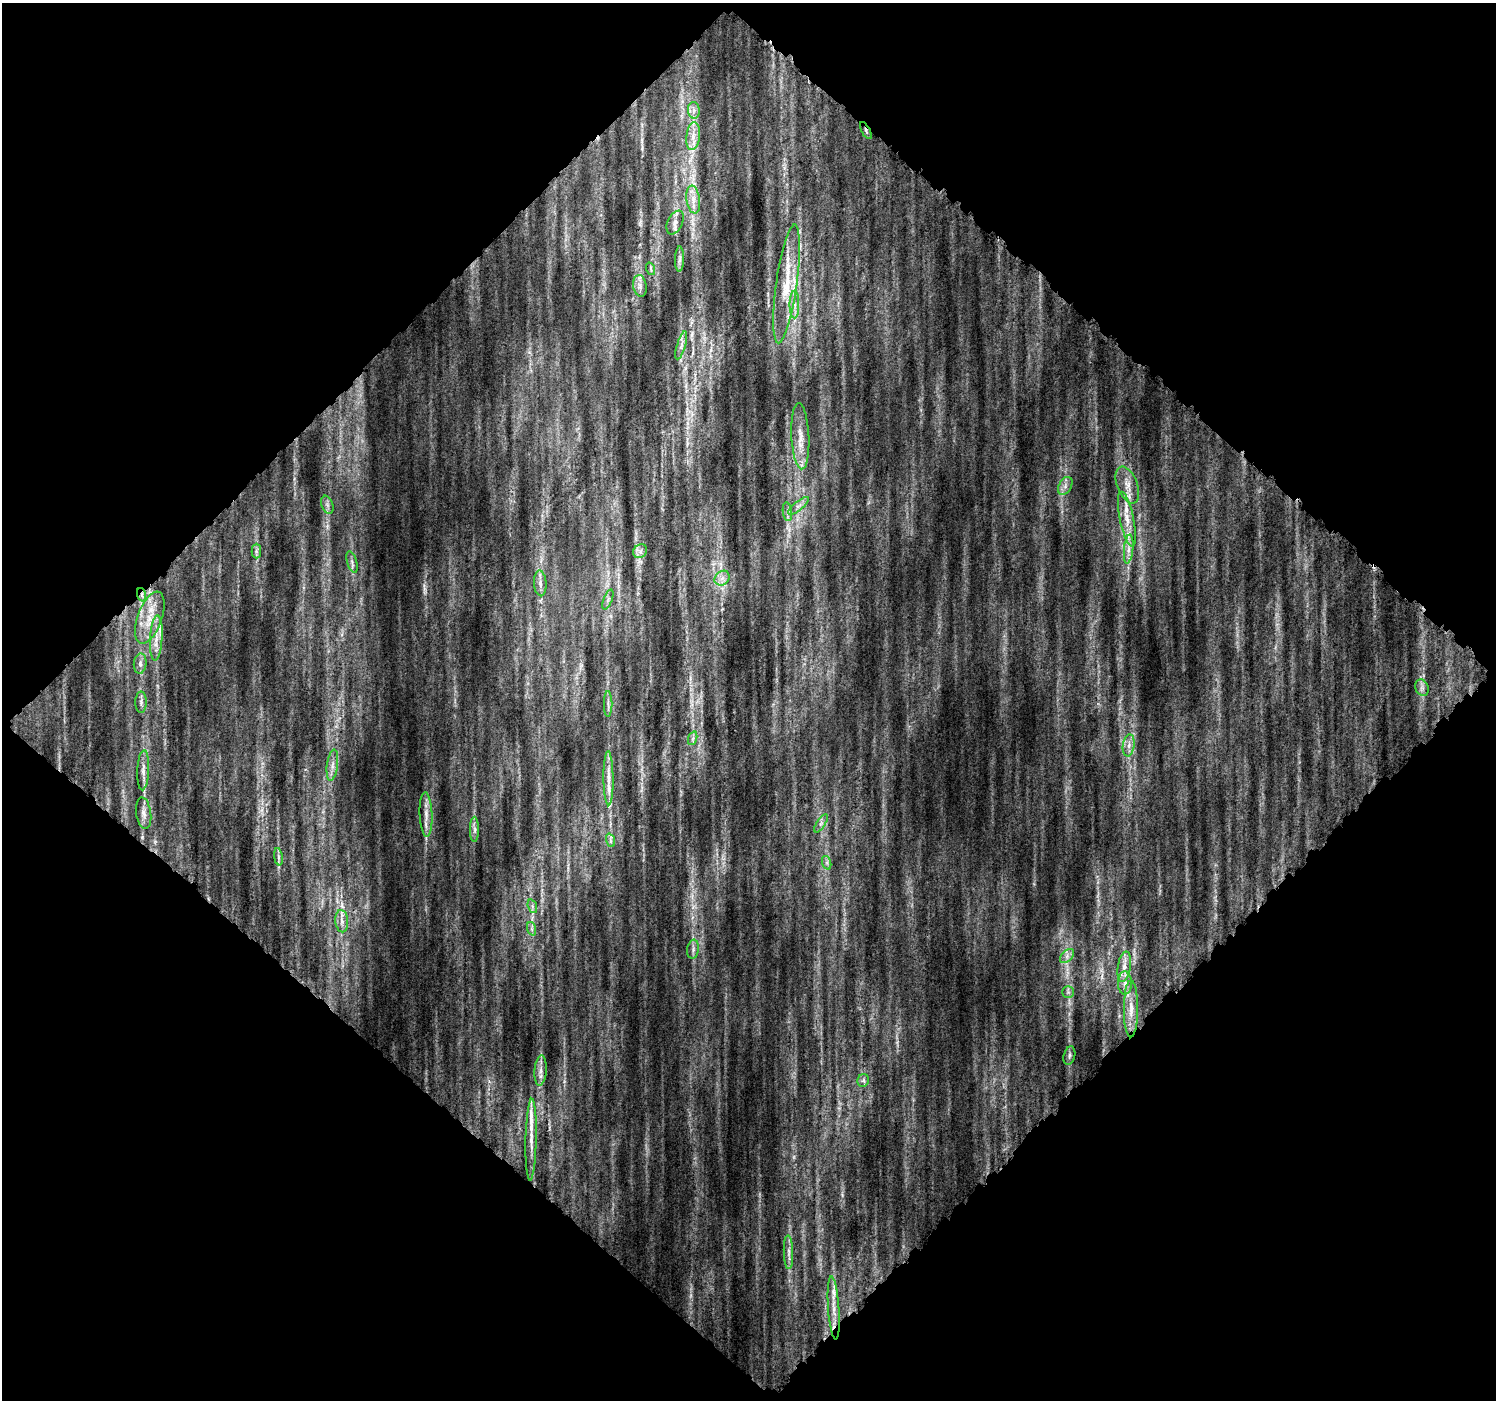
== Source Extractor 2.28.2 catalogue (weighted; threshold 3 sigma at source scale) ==
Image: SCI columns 19-1512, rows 64-1461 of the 1530 x 1530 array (HDU 1 of 3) = the unmasked area's bounding box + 8 px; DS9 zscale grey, full resolution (1 PNG px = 1 image px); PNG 1498 x 1402 px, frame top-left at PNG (2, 3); each listed source drawn as its Kron ellipse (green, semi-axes under 4 px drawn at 4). Shown black and unused: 51% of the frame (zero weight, under 8 of 15 exposures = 5% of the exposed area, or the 3 px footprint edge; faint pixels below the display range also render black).
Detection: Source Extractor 2.28.2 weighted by HDU 2 'WHT'. Background 0.176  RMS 0.026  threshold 0.105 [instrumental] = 3 sigma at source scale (4.09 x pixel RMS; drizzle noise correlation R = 1.36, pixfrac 0.8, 0.0396/0.0396 arcsec/px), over >= 5 px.
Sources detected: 66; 7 inside a brighter listed object's ellipse — not listed separately; the other 59 listed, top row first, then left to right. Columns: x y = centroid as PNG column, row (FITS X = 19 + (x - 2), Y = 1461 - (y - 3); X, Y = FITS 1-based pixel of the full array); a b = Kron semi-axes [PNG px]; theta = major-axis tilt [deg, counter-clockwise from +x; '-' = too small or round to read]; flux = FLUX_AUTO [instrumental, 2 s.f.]
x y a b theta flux
694 110 8 6 -83 9.6
866 131 9 3 -61 4.2
693 136 14 7 83 20
693 200 14 6 -82 20
675 222 12 7 65 14
680 259 12 4 89 8.4
651 269 6 4 -72 3.9
787 284 60 10 82 93
640 286 11 6 -81 12
794 304 14 5 -90 13
681 345 14 4 74 12
800 436 33 9 -87 44
1127 485 19 10 -68 30
1065 486 10 6 61 11
327 505 9 5 -70 7.6
798 506 13 4 39 11
787 512 9 4 -82 8
1127 519 28 7 -78 32
1129 549 15 4 84 15
256 551 7 4 90 5.8
640 551 7 6 - 9
352 562 11 5 -72 7.7
722 578 8 6 44 12
540 583 13 6 -86 12
142 595 7 4 -72 6.5
608 600 10 4 68 6.1
150 618 27 12 70 59
156 638 22 6 86 28
140 663 10 6 85 10
1422 688 8 6 -69 8.3
141 702 10 5 -90 8.2
608 704 13 3 90 6.2
693 738 7 4 72 5.2
1129 745 11 6 83 14
332 765 16 5 83 16
143 770 20 6 87 16
608 778 27 5 -89 24
144 813 16 7 -82 15
426 814 22 6 -88 22
821 823 10 4 56 7.6
474 829 12 4 90 8.8
610 840 7 4 -72 5
278 857 8 4 -82 5.4
827 863 7 4 -72 5.4
532 906 7 4 -72 5.3
342 921 11 6 -85 14
532 929 7 4 -71 5.7
693 949 9 6 83 8.5
1067 956 8 5 46 8.7
1124 967 15 6 80 20
1125 983 11 7 89 16
1068 992 6 5 - 5.9
1131 1009 28 7 90 34
1069 1056 9 5 77 6
541 1070 15 6 85 15
863 1080 6 6 - 6
531 1140 41 5 89 30
788 1252 17 4 -88 12
834 1308 31 5 -86 31
Overlapping masked pixels (flux is a lower limit): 3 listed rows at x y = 866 131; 142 595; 150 618
Unlisted compact peaks at least as high as the median listed source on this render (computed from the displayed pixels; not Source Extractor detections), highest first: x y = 640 222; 842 1195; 294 479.